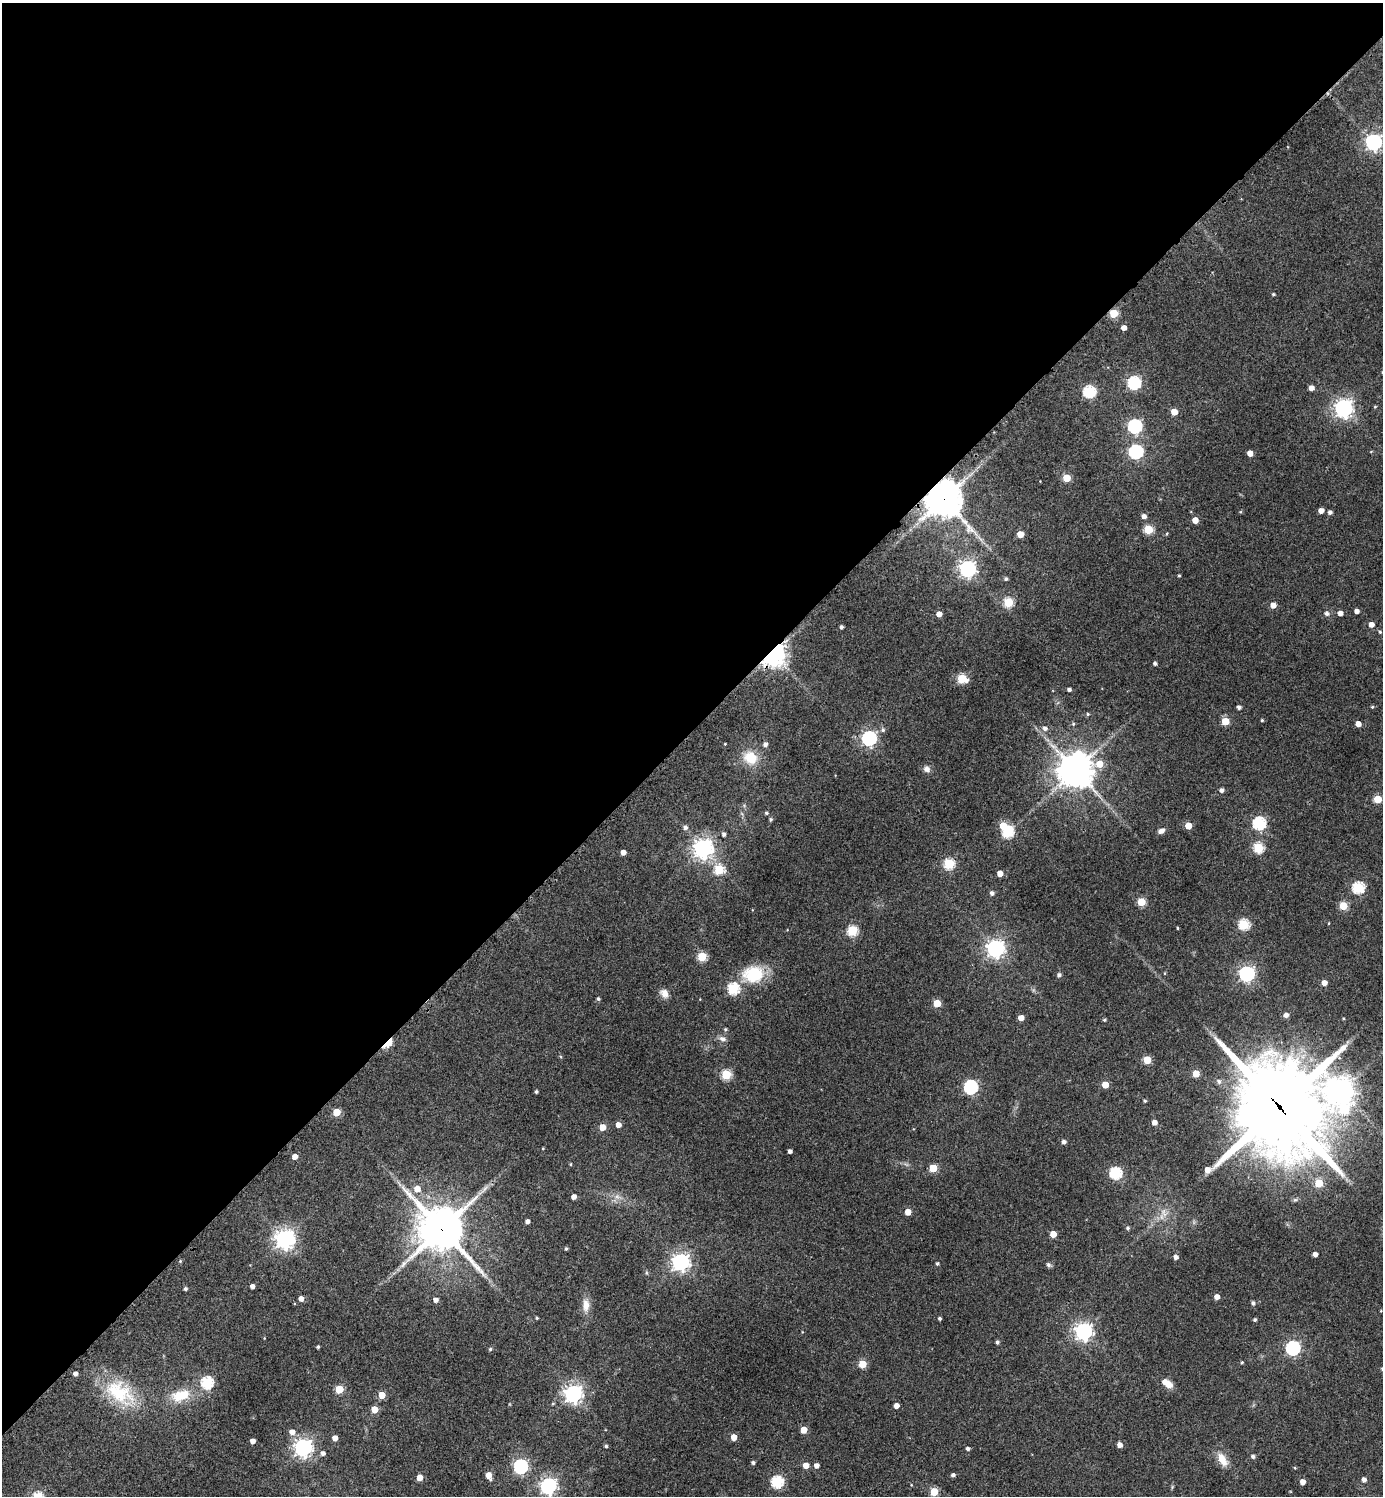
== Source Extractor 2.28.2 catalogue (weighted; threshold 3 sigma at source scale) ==
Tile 2 of 4 x 4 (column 2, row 1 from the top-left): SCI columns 1685-3065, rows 4489-5982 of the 5989 x 5991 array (HDU 1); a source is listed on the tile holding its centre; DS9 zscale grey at full resolution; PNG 1385 x 1498 px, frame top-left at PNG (2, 3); no overlay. Shown black and unused: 49% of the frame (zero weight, under 3 of 4 exposures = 1% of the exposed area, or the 3 px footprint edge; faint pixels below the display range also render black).
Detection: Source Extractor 2.28.2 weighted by HDU 2 'WHT'; one run over the whole footprint, this tile lists its part. Background 0.0624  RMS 0.0053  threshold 0.024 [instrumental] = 3 sigma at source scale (4.5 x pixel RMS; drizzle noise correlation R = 1.50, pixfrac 1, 0.05/0.05 arcsec/px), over >= 5 px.
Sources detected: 188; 1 too faint to see at this stretch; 1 inside a brighter object's white glare — not listed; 1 inside a brighter listed object's ellipse — not listed separately; the other 185 listed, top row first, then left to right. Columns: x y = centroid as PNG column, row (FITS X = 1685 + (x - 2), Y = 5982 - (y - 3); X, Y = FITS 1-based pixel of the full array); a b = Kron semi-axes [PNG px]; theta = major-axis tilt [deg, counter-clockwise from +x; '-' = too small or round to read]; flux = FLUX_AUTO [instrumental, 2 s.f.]
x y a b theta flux
1373 142 6 6 - 160
1273 294 3 3 - 0.7
1114 313 5 5 - 20
1124 328 4 4 - 3.3
1134 383 6 6 - 76
1311 388 4 4 - 3.6
1089 392 6 5 - 60
1375 407 4 4 - 0.53
1343 408 7 7 - 240
1174 412 5 5 - 8.3
1135 426 6 6 - 98
1136 452 6 6 - 95
1250 453 4 4 - 5.1
1067 478 5 5 - 16
943 499 11 11 - 1200
1321 511 4 4 - 4
1330 512 4 4 - 1.5
1144 516 5 5 - 2.6
1195 520 4 4 - 5.9
1148 529 5 5 - 23
1020 534 5 4 - 9.3
967 569 6 6 - 180
1179 576 3 3 - 0.62
1006 579 5 4 - 1.2
1008 602 5 5 - 29
1273 605 5 5 - 4.3
1357 611 4 4 - 2.5
1327 613 5 5 - 1.8
1340 613 4 4 - 2.7
939 614 4 4 - 4.1
1371 624 4 4 - 3.6
841 627 4 3 - 1.3
1380 632 4 4 - 0.67
773 654 7 6 - 610
1155 663 4 3 - 1.4
962 679 6 5 - 30
1069 689 4 3 - 1.4
1239 707 4 4 - 1.6
1372 707 4 3 - 0.69
1088 714 5 4 - 0.75
1262 720 3 3 - 0.6
1225 721 5 5 - 16
1073 724 5 5 - 0.71
1358 724 4 4 - 4.7
1045 728 6 6 - 1.9
883 730 6 5 - 1.2
869 738 6 6 - 130
725 744 3 2 - 0.39
765 744 5 5 - 2
750 758 17 14 -30 12
1099 764 7 6 - 8.6
927 769 8 7 - 2.6
1076 770 12 11 - 1000
1222 790 4 4 - 1.9
1378 799 5 5 - 16
766 813 4 4 - 0.88
771 819 4 4 - 0.85
1259 823 6 6 - 73
1188 826 5 5 - 10
685 827 5 5 - 1.7
1161 831 8 5 32 2.4
1008 832 7 5 68 52
724 834 4 4 - 1.4
703 848 7 7 - 320
1258 848 5 5 - 38
623 852 4 4 - 3.8
949 864 5 5 - 43
719 869 5 5 - 29
1000 873 4 4 - 4.5
1358 888 6 5 - 51
992 893 5 4 - 1.7
1141 902 5 5 - 20
1343 906 5 5 - 18
1329 923 4 2 - 0.37
1243 925 5 5 - 41
1177 928 4 3 - 0.48
852 931 6 5 - 38
995 949 6 6 - 220
702 956 5 5 - 27
1165 973 5 3 - 0.44
753 974 26 20 6 21
1247 974 6 6 - 150
1059 975 5 5 - 1.6
1324 983 4 4 - 4.1
733 989 6 5 - 51
664 993 11 9 -57 3.8
598 999 4 4 - 0.91
937 1003 5 5 - 14
1286 1015 5 5 - 2.5
1021 1018 4 4 - 4.9
1104 1020 4 4 - 0.75
725 1029 5 5 - 0.78
722 1039 10 7 -24 2.3
388 1044 12 5 42 12
1147 1060 5 5 - 15
1196 1074 5 5 - 10
726 1075 5 5 - 33
1219 1081 7 6 - 1.6
1105 1085 5 4 - 8.8
971 1087 6 6 - 94
536 1091 3 3 - 0.86
1341 1091 20 10 -78 580
1145 1101 3 3 - 0.78
1279 1107 36 30 -59 5100
336 1112 5 5 - 15
1312 1116 7 7 - 130
1154 1122 4 4 - 3.5
618 1125 4 4 - 4.2
602 1127 5 4 - 7.4
1064 1142 4 4 - 1.7
543 1148 4 3 - 0.41
790 1151 4 4 - 1.9
295 1157 4 4 - 4.3
571 1164 4 3 - 0.5
933 1168 5 5 - 17
1207 1170 5 5 - 4.3
1115 1173 6 6 - 59
1319 1183 5 5 - 17
417 1189 6 6 - 6.1
574 1197 4 4 - 3.1
908 1212 5 4 - 6.8
1164 1213 14 6 -65 3.3
527 1221 4 4 - 1.8
1128 1228 5 5 - 1.1
441 1229 17 15 -45 1500
1053 1234 5 4 - 7.5
284 1239 7 7 - 300
566 1249 4 3 - 0.76
1315 1254 4 4 - 2.9
1176 1257 4 4 - 2.3
180 1261 4 4 - 0.61
680 1262 6 6 - 210
937 1264 4 4 - 0.94
1048 1265 8 5 -45 1.1
252 1286 4 4 - 2.3
185 1289 4 4 - 1.2
1217 1297 4 4 - 3.9
301 1299 4 4 - 3.2
436 1300 5 4 - 2.5
1253 1303 5 4 - 1.4
586 1305 15 9 88 5.1
537 1318 4 3 - 0.6
940 1318 3 3 - 0.93
1255 1320 4 4 - 0.88
1083 1331 7 6 - 210
997 1342 4 4 - 1.3
318 1347 3 3 - 0.79
1293 1348 6 6 - 110
490 1349 4 4 - 0.86
1242 1362 4 4 - 0.58
862 1364 5 5 - 16
75 1374 4 4 - 2.1
207 1382 6 5 - 62
1168 1385 9 8 - 3.8
339 1389 5 5 - 20
120 1393 45 26 -35 34
573 1394 6 6 - 240
382 1395 5 4 - 9.2
180 1396 25 13 19 15
896 1406 4 4 - 4.4
374 1409 5 5 - 10
804 1430 5 5 - 9.4
292 1432 5 5 - 3.6
734 1437 5 4 - 5.3
335 1438 4 4 - 4.8
252 1441 4 4 - 3.7
1120 1445 5 4 - 3.4
606 1446 4 4 - 0.92
303 1448 7 6 - 230
968 1449 4 4 - 1.5
323 1453 5 4 - 2
1253 1456 5 4 - 1.3
1222 1460 18 9 -60 6.6
753 1463 4 4 - 1.3
806 1465 4 4 - 5.7
816 1465 4 4 - 2.8
520 1466 6 6 - 98
488 1475 6 5 - 5.3
953 1475 4 4 - 1.4
419 1477 5 4 - 8
1364 1480 5 4 - 2.6
777 1482 6 5 - 63
1303 1482 4 4 - 3.9
548 1486 6 6 - 180
934 1492 5 5 - 22
Overlapping masked pixels (flux is a lower limit): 6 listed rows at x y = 1114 313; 943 499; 773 654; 388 1044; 1279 1107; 441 1229